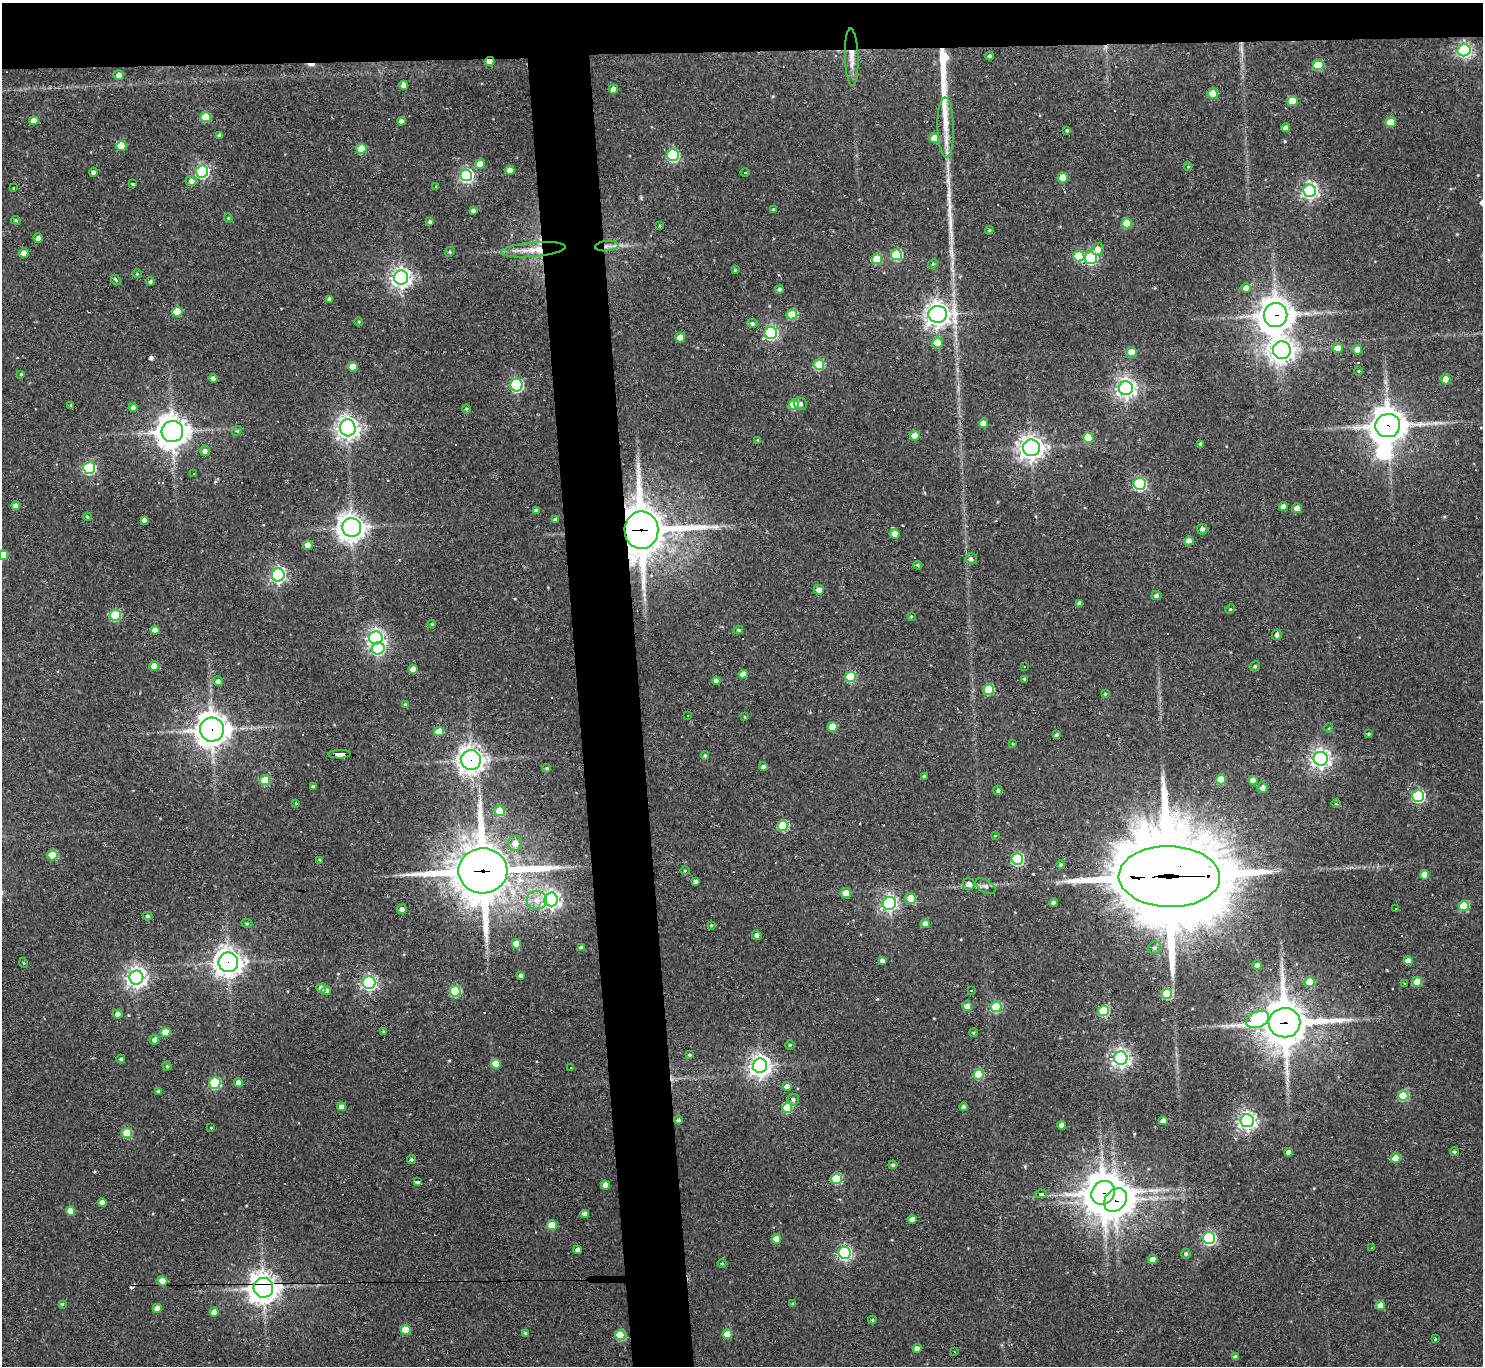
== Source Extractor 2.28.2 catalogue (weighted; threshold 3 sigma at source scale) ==
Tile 2 of 3 x 3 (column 2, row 1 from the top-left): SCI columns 1482-2962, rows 2931-4294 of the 4443 x 4419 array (HDU 1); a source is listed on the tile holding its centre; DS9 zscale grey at full resolution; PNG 1485 x 1368 px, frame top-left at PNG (2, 3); each listed source drawn as its Kron ellipse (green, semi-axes under 4 px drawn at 4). Shown black and unused: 8% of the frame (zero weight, under 2 of 3 exposures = <1% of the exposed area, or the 3 px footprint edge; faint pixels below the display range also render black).
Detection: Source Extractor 2.28.2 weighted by HDU 2 'WHT'; one run over the whole footprint, this tile lists its part. Background 0.18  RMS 0.0085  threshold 0.0381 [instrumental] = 3 sigma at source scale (4.5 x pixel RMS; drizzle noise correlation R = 1.50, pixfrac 1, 0.05/0.05 arcsec/px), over >= 5 px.
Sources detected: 315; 1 inside a brighter object's white glare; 20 cosmic-ray / hot-pixel residue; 3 long thin detections or spike segments (spike, bleed or trail) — neither listed nor drawn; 1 inside a brighter listed object's ellipse — not listed separately; the other 290 listed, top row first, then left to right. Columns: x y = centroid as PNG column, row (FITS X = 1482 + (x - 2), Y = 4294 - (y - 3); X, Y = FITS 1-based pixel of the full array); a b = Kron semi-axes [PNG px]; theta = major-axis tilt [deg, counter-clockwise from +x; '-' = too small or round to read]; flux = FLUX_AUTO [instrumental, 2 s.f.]
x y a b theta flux
1464 50 6 6 - 200
990 56 4 4 - 2.2
852 57 29 6 -88 9.9
490 61 5 4 - 8.8
1318 65 5 5 - 30
119 75 5 5 - 5.1
404 85 4 4 - 6.5
613 89 5 4 - 5.7
1213 94 5 5 - 23
1292 101 5 5 - 17
206 117 5 5 - 24
34 121 4 4 - 9.5
401 121 4 4 - 2.9
1391 122 5 5 - 18
946 127 30 8 -88 15
1286 128 4 4 - 4.8
1067 130 4 3 - 0.95
220 135 4 3 - 2.1
935 138 5 5 - 18
121 146 5 5 - 19
361 149 5 5 - 27
673 155 6 6 - 100
480 164 5 5 - 10
1188 166 4 4 - 0.95
510 170 4 4 - 8.7
202 171 6 6 - 150
93 172 4 4 - 2.7
745 172 5 3 - 0.92
466 175 6 5 - 170
1063 178 5 5 - 17
191 181 6 5 - 3.7
132 183 4 3 - 6.3
436 187 3 3 - 0.82
13 188 3 3 - 1.9
1310 191 6 6 - 270
773 210 3 3 - 5.6
473 211 4 4 - 3.1
228 218 4 4 - 0.96
16 220 5 4 - 1.1
430 222 4 4 - 1.7
1127 223 5 5 - 31
660 226 4 3 - 0.86
989 230 4 3 - 0.91
38 238 4 4 - 3.2
607 246 11 5 6 3.5
1098 249 6 6 - 6.3
533 250 32 7 5 15
450 252 5 4 - 1.3
24 253 5 4 - 5.2
896 255 5 5 - 59
1079 256 5 5 - 28
1091 258 6 6 - 100
877 259 5 5 - 37
933 264 5 4 - 0.98
735 270 4 4 - 0.89
137 274 4 4 - 0.87
401 278 7 7 - 480
116 280 5 4 - 1.1
150 282 4 4 - 1.6
1246 288 5 4 - 5
779 289 4 4 - 2.1
330 299 4 4 - 3
177 312 5 5 - 30
792 314 5 5 - 37
938 314 9 8 - 690
1276 315 12 12 - 1300
359 322 4 3 - 0.78
752 324 5 4 - 2.3
771 333 6 6 - 160
680 337 5 5 - 7.9
937 343 5 5 - 16
1338 348 5 4 - 13
1282 350 9 8 - 640
1357 350 5 5 - 8.2
1131 352 5 5 - 12
819 365 5 5 - 44
353 367 5 5 - 12
1359 371 4 3 - 0.78
21 374 4 4 - 0.77
213 378 4 4 - 2.8
1446 379 5 5 - 14
517 385 6 6 - 120
1126 388 7 7 - 450
801 404 7 6 - 2.6
71 405 4 4 - 0.83
794 405 5 5 - 32
133 407 4 4 - 2.6
466 409 4 3 - 0.96
983 423 5 4 - 5.6
1388 426 12 11 - 1500
348 428 8 7 - 570
172 431 11 10 - 1200
237 431 5 4 - 0.97
915 436 5 5 - 15
1088 438 5 5 - 20
758 440 4 4 - 0.75
1201 444 4 4 - 2.7
1031 448 8 8 - 600
205 451 5 5 - 3.4
89 468 6 6 - 100
194 474 3 3 - 2.4
1140 484 6 6 - 120
16 506 4 4 - 4.5
1283 507 4 4 - 5.5
1297 508 5 5 - 7.8
536 511 4 4 - 3
87 517 4 3 - 1.1
555 519 4 4 - 1.7
144 520 4 4 - 3.1
352 527 9 9 - 760
1202 529 5 5 - 2.5
641 530 19 17 -88 3100
895 534 5 5 - 8.4
1189 541 5 4 - 5.8
308 545 5 4 - 7.8
3 555 5 5 - 14
971 559 6 5 - 2.5
918 565 4 4 - 1.2
278 575 6 6 - 220
819 590 5 5 - 5.1
1156 596 5 4 - 2.1
1079 603 4 4 - 2.7
1230 609 5 4 - 0.96
115 615 6 5 - 48
911 617 3 3 - 0.89
432 624 4 3 - 0.87
155 630 4 4 - 6.4
739 630 4 4 - 1
1277 635 5 4 - 2.7
376 638 7 6 - 310
378 648 6 6 - 120
154 666 5 5 - 6.3
1024 666 3 3 - 2
1255 666 5 5 - 1.4
413 669 4 4 - 7.6
743 674 4 4 - 5.8
851 677 5 5 - 51
1024 679 4 4 - 1.1
218 681 5 4 - 2.5
716 681 4 4 - 2.6
989 689 5 5 - 44
1105 694 4 3 - 0.72
406 705 4 4 - 1.2
687 715 3 2 - 0.8
745 717 4 2 - 0.59
833 727 5 5 - 20
1329 728 5 3 - 0.74
212 730 12 12 - 1100
439 732 5 4 - 19
1369 734 4 3 - 1
1056 735 4 4 - 1.7
1013 744 4 3 - 0.84
340 754 11 3 1 73
705 756 4 3 - 1.1
1321 759 7 7 - 430
471 760 10 10 - 630
763 767 4 4 - 2.3
547 768 4 3 - 1.1
924 776 4 3 - 1.5
1221 779 5 5 - 24
265 780 5 5 - 27
1253 780 5 4 - 6.4
313 786 3 3 - 1.1
1263 788 5 5 - 3.9
998 790 5 4 - 1.7
1418 796 6 6 - 110
296 803 3 2 - 0.71
1336 804 5 3 - 0.82
500 811 5 5 - 18
783 826 5 5 - 51
995 836 4 2 - 0.54
515 843 7 7 - 8
52 855 5 5 - 30
1017 859 6 6 - 97
320 860 4 3 - 0.91
1061 865 4 4 - 1.5
483 871 24 22 2 3700
685 871 5 3 - 0.95
1425 875 5 4 - 10
1169 877 51 30 -1 18000
696 882 3 3 - 2.1
969 884 6 5 - 5.1
985 886 11 6 -31 2.9
846 893 5 5 - 9.2
911 898 5 5 - 14
551 899 7 6 - 350
537 900 10 9 - 8.5
889 903 6 6 - 250
1053 903 4 4 - 2.3
1464 906 5 5 - 29
402 909 5 5 - 3.1
1396 909 3 2 - 1.1
148 916 5 4 - 1.5
247 923 5 3 - 0.95
925 924 4 4 - 7.6
711 925 3 2 - 0.89
757 935 5 4 - 2.8
516 944 5 4 - 11
581 948 4 4 - 3.2
1154 948 7 6 - 2.2
882 961 4 4 - 3.2
1408 961 4 4 - 7
228 962 10 9 - 740
24 963 5 3 - 0.7
1257 965 5 4 - 3
521 976 4 4 - 2.7
136 978 7 7 - 460
1310 982 5 5 - 25
1417 982 5 5 - 20
369 983 6 6 - 220
1404 983 3 2 - 0.6
321 988 5 4 - 3.7
326 991 5 4 - 3.2
455 991 5 5 - 58
971 991 3 2 - 0.9
1167 994 5 5 - 47
967 1006 5 5 - 8.3
996 1007 5 5 - 49
1103 1011 5 5 - 59
118 1014 4 4 - 4.1
1258 1019 12 8 25 67
1284 1023 16 14 2 2800
384 1031 3 3 - 0.9
166 1032 5 4 - 16
973 1033 5 3 - 0.93
154 1040 5 4 - 4
790 1045 4 4 - 1.1
689 1055 4 3 - 1.2
1121 1058 6 6 - 370
121 1059 4 4 - 1.6
496 1064 5 5 - 16
167 1066 4 4 - 1.2
760 1066 7 7 - 570
571 1068 2 2 - 0.61
978 1074 5 5 - 37
215 1083 6 5 - 72
238 1083 4 4 - 5.4
787 1087 4 4 - 6.5
159 1091 4 4 - 1.6
1403 1096 5 5 - 42
793 1100 6 5 - 2.3
341 1107 4 4 - 4.5
963 1107 4 4 - 2.1
787 1108 5 5 - 42
678 1120 4 4 - 2.1
1163 1121 4 4 - 5.4
1247 1121 6 6 - 380
1062 1125 4 4 - 4.5
211 1128 4 3 - 0.63
127 1133 5 5 - 28
1289 1152 4 4 - 3.5
1454 1152 4 4 - 1.3
1396 1158 5 4 - 13
411 1160 4 4 - 2
893 1165 4 3 - 1.6
836 1179 5 5 - 51
417 1182 4 3 - 29
605 1185 4 4 - 5.8
1103 1193 13 11 46 1800
1041 1194 6 3 -4 47
1115 1200 13 10 48 1300
102 1202 4 4 - 4.4
71 1211 5 4 - 8.3
585 1214 4 4 - 3.9
912 1220 4 4 - 6.6
552 1225 5 5 - 18
1209 1238 6 6 - 140
776 1239 5 4 - 13
1372 1248 3 3 - 0.5
578 1250 4 4 - 4.5
844 1253 6 6 - 170
1186 1254 5 4 - 1.9
1153 1260 4 4 - 7.5
722 1263 4 4 - 0.84
162 1281 5 4 - 11
263 1288 10 9 - 1000
62 1304 4 4 - 1
792 1304 4 3 - 0.78
1380 1306 5 4 - 11
157 1308 4 4 - 8.1
214 1312 4 4 - 6.2
872 1320 4 3 - 1.1
405 1330 5 5 - 23
526 1333 4 4 - 1.6
727 1334 5 5 - 15
620 1335 5 5 - 43
1435 1339 4 4 - 0.77
917 1349 4 4 - 4.7
955 1352 2 2 - 0.8
1235 1357 4 4 - 2.7
Overlapping masked pixels (flux is a lower limit): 18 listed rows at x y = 852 57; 490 61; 607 246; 1091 258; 1276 315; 1388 426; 641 530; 212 730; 340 754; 471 760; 483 871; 1169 877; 228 962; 1284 1023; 1103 1193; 1041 1194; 1115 1200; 263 1288
Isophote crosses this tile's border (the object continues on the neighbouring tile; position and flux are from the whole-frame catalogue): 1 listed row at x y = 3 555
Unlisted compact peaks at least as high as the median listed source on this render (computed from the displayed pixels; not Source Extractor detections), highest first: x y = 151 358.